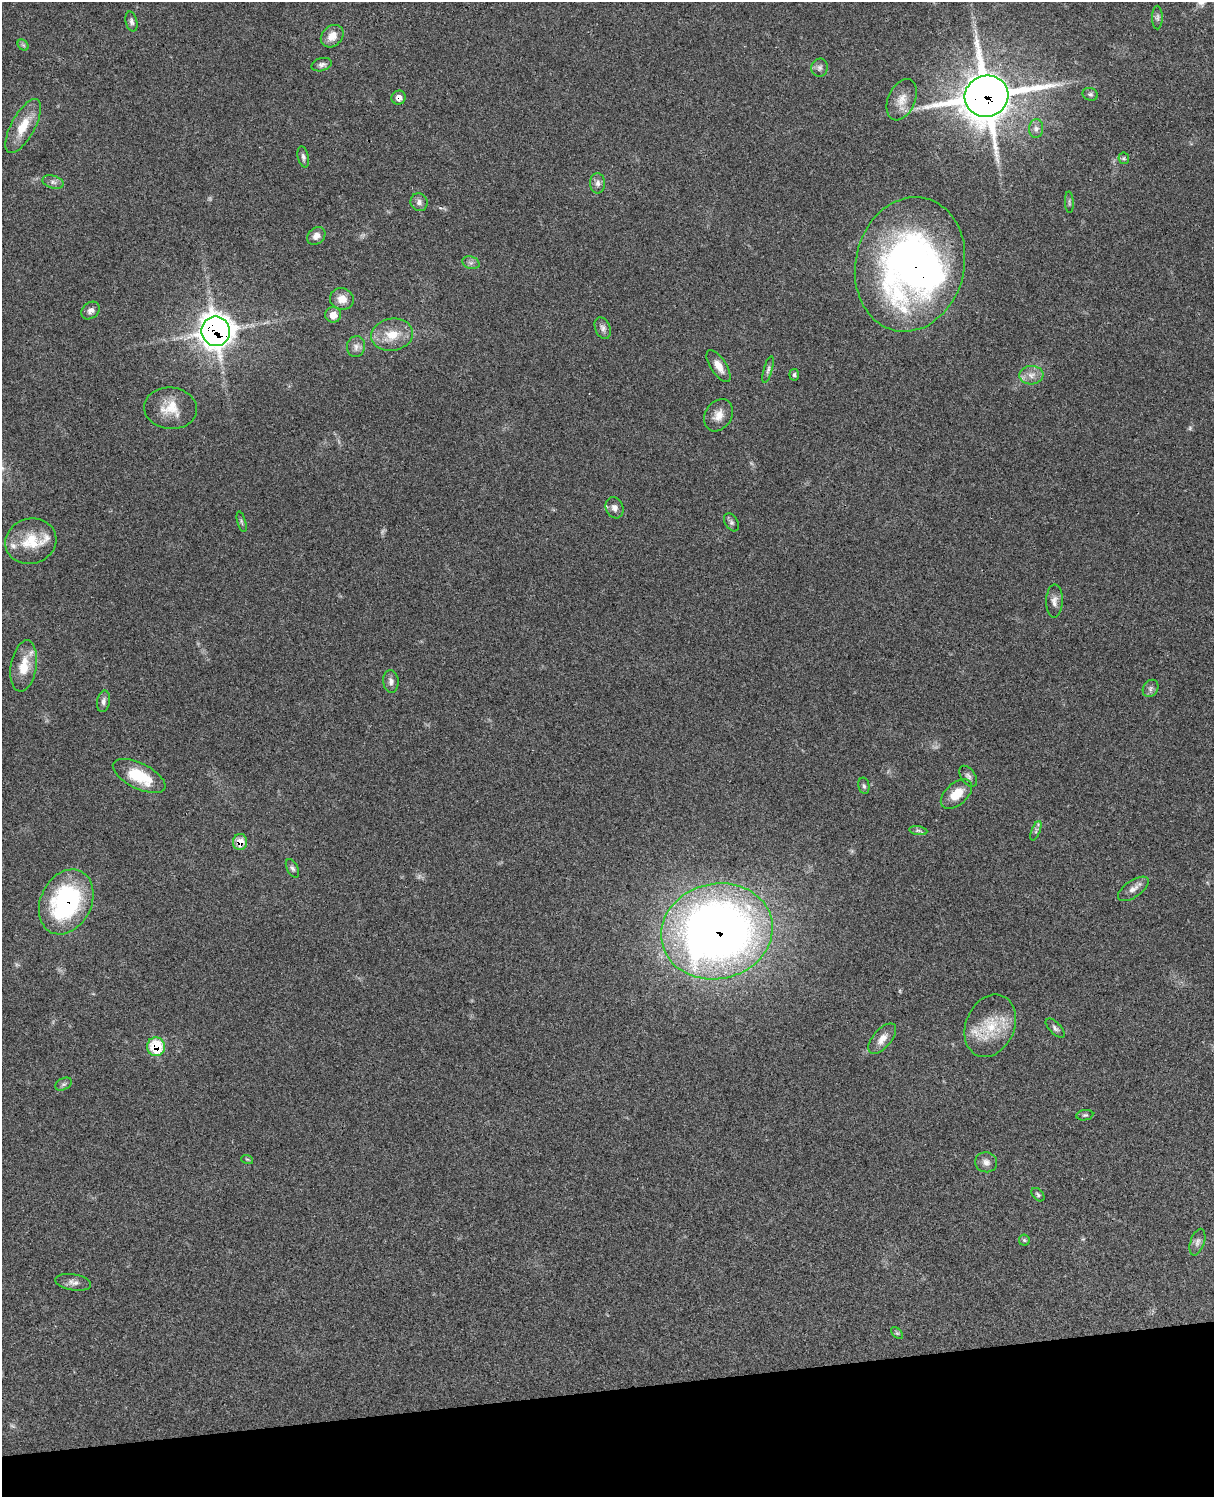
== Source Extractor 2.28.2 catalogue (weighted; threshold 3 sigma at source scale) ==
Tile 10 of 4 x 3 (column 2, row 3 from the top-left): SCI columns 1332-2543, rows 278-1772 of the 5083 x 4923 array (HDU 1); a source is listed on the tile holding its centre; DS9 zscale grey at full resolution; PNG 1216 x 1499 px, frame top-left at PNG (2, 2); each listed source drawn as its Kron ellipse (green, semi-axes under 4 px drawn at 4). Shown black and unused: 7% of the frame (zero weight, under 3 of 4 exposures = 6% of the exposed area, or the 3 px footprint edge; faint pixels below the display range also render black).
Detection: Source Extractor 2.28.2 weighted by HDU 2 'WHT'; one run over the whole footprint, this tile lists its part. Background 0.0952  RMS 0.0063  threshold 0.0283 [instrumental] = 3 sigma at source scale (4.5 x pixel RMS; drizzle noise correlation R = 1.50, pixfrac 1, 0.05/0.05 arcsec/px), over >= 5 px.
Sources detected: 76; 5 too faint to see at this stretch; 2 inside a brighter object's white glare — neither listed nor drawn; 2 inside a brighter listed object's ellipse — not listed separately; the other 67 listed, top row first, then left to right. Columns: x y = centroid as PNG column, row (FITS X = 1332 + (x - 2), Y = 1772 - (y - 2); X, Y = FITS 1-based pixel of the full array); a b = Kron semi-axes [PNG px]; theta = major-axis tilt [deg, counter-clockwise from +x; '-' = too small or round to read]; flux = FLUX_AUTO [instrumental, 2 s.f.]
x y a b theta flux
1157 17 12 5 90 1.8
131 21 10 5 -76 1.8
332 36 13 10 44 7
23 45 6 4 -44 0.93
322 65 10 6 16 2.1
819 68 9 8 - 2.4
1090 94 8 6 -20 1.5
986 96 22 20 17 2100
399 97 7 7 - 4
902 100 22 13 66 8.6
23 126 30 12 62 14
1036 129 9 7 84 2.5
303 157 10 5 -77 1.8
1124 158 6 5 - 0.87
53 182 11 6 -15 2.1
598 183 10 7 -86 2.7
419 202 9 8 - 2.7
1069 202 11 3 -87 1.1
316 236 10 8 42 3.5
471 263 9 6 -17 2.1
910 264 68 54 76 300
342 299 12 10 -16 6.8
91 310 10 7 40 3.3
333 315 8 8 - 7.1
603 328 11 7 -66 2.6
216 331 15 14 - 680
392 335 21 16 9 13
356 347 10 9 - 3.1
718 366 18 8 -57 6
768 370 14 4 74 1.8
794 375 6 5 - 1.1
1031 375 12 9 5 4.8
171 408 26 20 -6 14
718 415 17 13 58 6.5
614 508 11 8 -68 3.5
242 522 10 3 -75 1.1
731 522 10 6 -58 1.8
31 541 26 22 16 19
1054 601 16 8 89 3.8
24 666 26 13 81 14
391 681 11 7 -85 2.8
1150 688 9 7 55 2.1
103 701 11 6 80 2.1
139 776 29 12 -27 24
968 776 12 7 -56 2.2
864 786 8 5 -79 1.4
956 794 18 11 41 12
918 831 9 4 -9 1.5
1036 831 10 4 68 1.5
240 842 8 7 - 7.4
292 868 10 5 -62 1.5
1133 889 18 8 35 4.2
66 902 34 25 64 87
717 931 56 47 13 580
990 1026 32 24 67 24
1055 1028 12 5 -44 1.8
882 1039 18 9 49 5.9
156 1047 9 9 - 23
64 1084 9 5 26 1.7
1085 1115 8 5 9 1.2
247 1159 6 3 -18 0.72
986 1162 11 10 - 3.4
1038 1195 8 5 -47 1.2
1024 1240 6 5 - 0.92
1197 1242 14 7 71 2.8
73 1282 18 8 -9 3.7
897 1333 7 4 -43 1
Overlapping masked pixels (flux is a lower limit): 8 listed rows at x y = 986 96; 399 97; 910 264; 216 331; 240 842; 66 902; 717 931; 156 1047